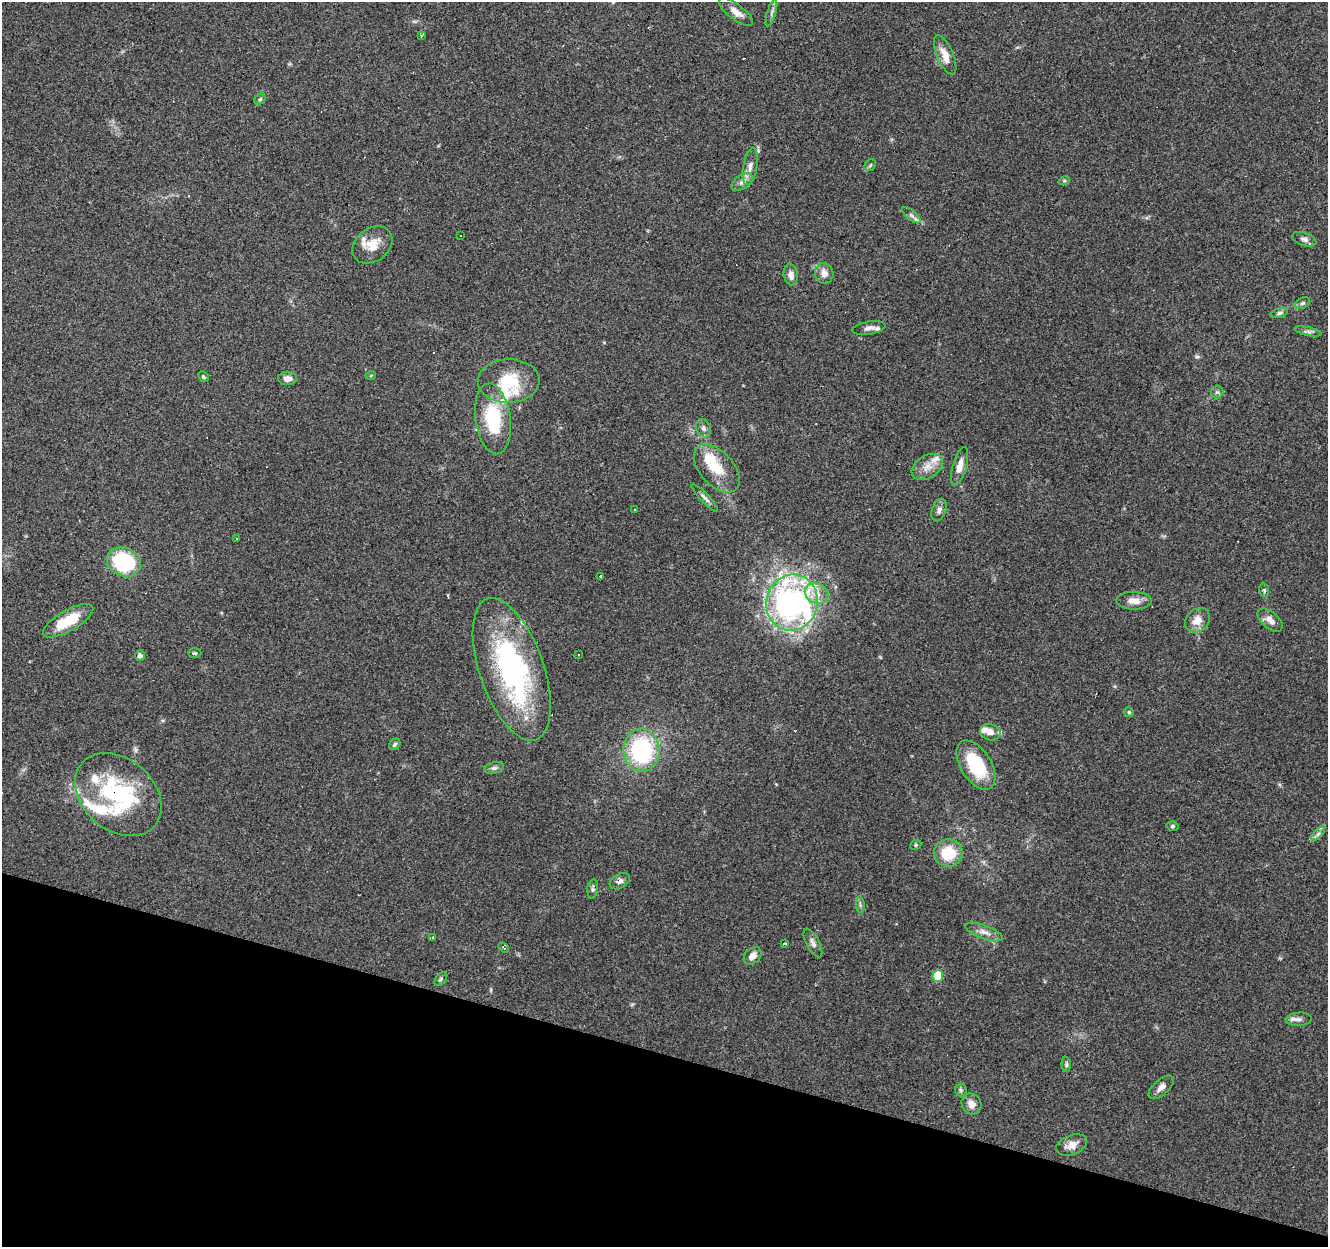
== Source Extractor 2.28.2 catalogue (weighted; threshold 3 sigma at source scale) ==
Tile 15 of 4 x 4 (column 3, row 4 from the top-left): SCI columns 2651-3976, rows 214-1458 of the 5306 x 5470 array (HDU 1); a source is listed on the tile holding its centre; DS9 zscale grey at full resolution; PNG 1330 x 1249 px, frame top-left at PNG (2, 2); each listed source drawn as its Kron ellipse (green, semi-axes under 4 px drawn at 4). Shown black and unused: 15% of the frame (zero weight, under 3 of 4 exposures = <1% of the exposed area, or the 3 px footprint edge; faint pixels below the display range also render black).
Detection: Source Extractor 2.28.2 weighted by HDU 2 'WHT'; one run over the whole footprint, this tile lists its part. Background 0.085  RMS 0.0048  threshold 0.0215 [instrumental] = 3 sigma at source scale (4.5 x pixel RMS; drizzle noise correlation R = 1.50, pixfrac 1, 0.0396/0.0396 arcsec/px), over >= 5 px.
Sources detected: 95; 3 inside a brighter object's white glare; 9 cosmic-ray / hot-pixel residue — neither listed nor drawn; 9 inside a brighter listed object's ellipse — not listed separately; the other 74 listed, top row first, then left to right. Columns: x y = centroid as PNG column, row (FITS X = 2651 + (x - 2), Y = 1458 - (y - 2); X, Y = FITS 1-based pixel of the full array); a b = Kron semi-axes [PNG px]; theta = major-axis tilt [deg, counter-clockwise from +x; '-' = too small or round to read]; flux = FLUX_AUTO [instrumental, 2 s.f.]
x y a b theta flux
736 12 20 7 -38 4.2
771 13 14 2 73 1.2
421 35 4 3 - 0.76
945 55 21 8 -66 6.1
260 99 6 5 - 0.85
870 165 6 5 - 0.82
750 166 19 7 79 3.6
1064 181 6 3 18 0.66
742 182 12 7 35 2.5
911 215 11 4 -41 1.5
460 236 3 3 - 2.6
1304 239 12 6 -19 2
372 245 22 16 37 8.1
824 273 10 9 - 3.7
791 275 11 7 -80 2.9
1303 303 8 5 26 1.1
1279 313 9 4 17 1.2
869 328 16 6 9 2.7
1308 331 14 3 -12 1.3
371 375 5 3 - 0.42
203 377 6 5 - 0.74
288 378 9 7 -3 2.9
509 381 31 21 1 19
1217 392 6 6 - 1
493 419 36 17 -82 29
703 428 9 7 -70 1.9
960 466 20 7 74 4.4
927 467 17 11 32 5.4
717 468 28 17 -47 14
705 498 19 4 -46 1.9
635 510 3 3 - 1
939 510 11 7 71 2.1
237 538 3 2 - 0.61
124 562 17 14 -21 48
600 576 3 3 - 0.83
1264 590 7 5 -78 0.83
817 594 12 10 -25 5.3
1134 601 17 9 -1 4.6
792 602 28 26 76 130
1197 620 13 11 44 5.6
1270 620 15 8 -41 3.6
68 621 28 10 30 15
195 653 7 5 2 0.76
578 655 3 2 - 0.59
140 656 5 5 - 1.8
512 669 74 32 -71 100
1129 712 5 4 - 0.67
990 732 10 8 -13 3.9
395 744 6 5 - 0.94
641 750 21 18 -85 53
976 765 27 15 -58 28
494 768 10 5 14 1.4
118 795 48 36 -41 59
1172 826 6 4 4 0.82
1318 834 9 3 45 1.2
916 845 6 4 23 0.67
948 853 14 13 - 15
620 881 11 7 30 1.9
593 889 9 5 83 1.2
860 905 8 3 -85 0.96
984 932 20 6 -20 3.5
433 938 3 3 - 3.1
785 943 3 2 - 0.78
813 943 16 6 -62 2.3
504 947 6 3 -38 0.49
753 956 10 7 42 3.4
938 976 6 5 - 18
441 979 8 5 50 0.87
1299 1019 13 7 3 2.1
1066 1064 7 4 -87 0.93
1161 1087 15 7 41 2.9
961 1090 6 6 - 0.96
971 1104 11 9 -60 3.8
1071 1145 16 9 21 4.5
Overlapping masked pixels (flux is a lower limit): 2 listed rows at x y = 118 795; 620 881